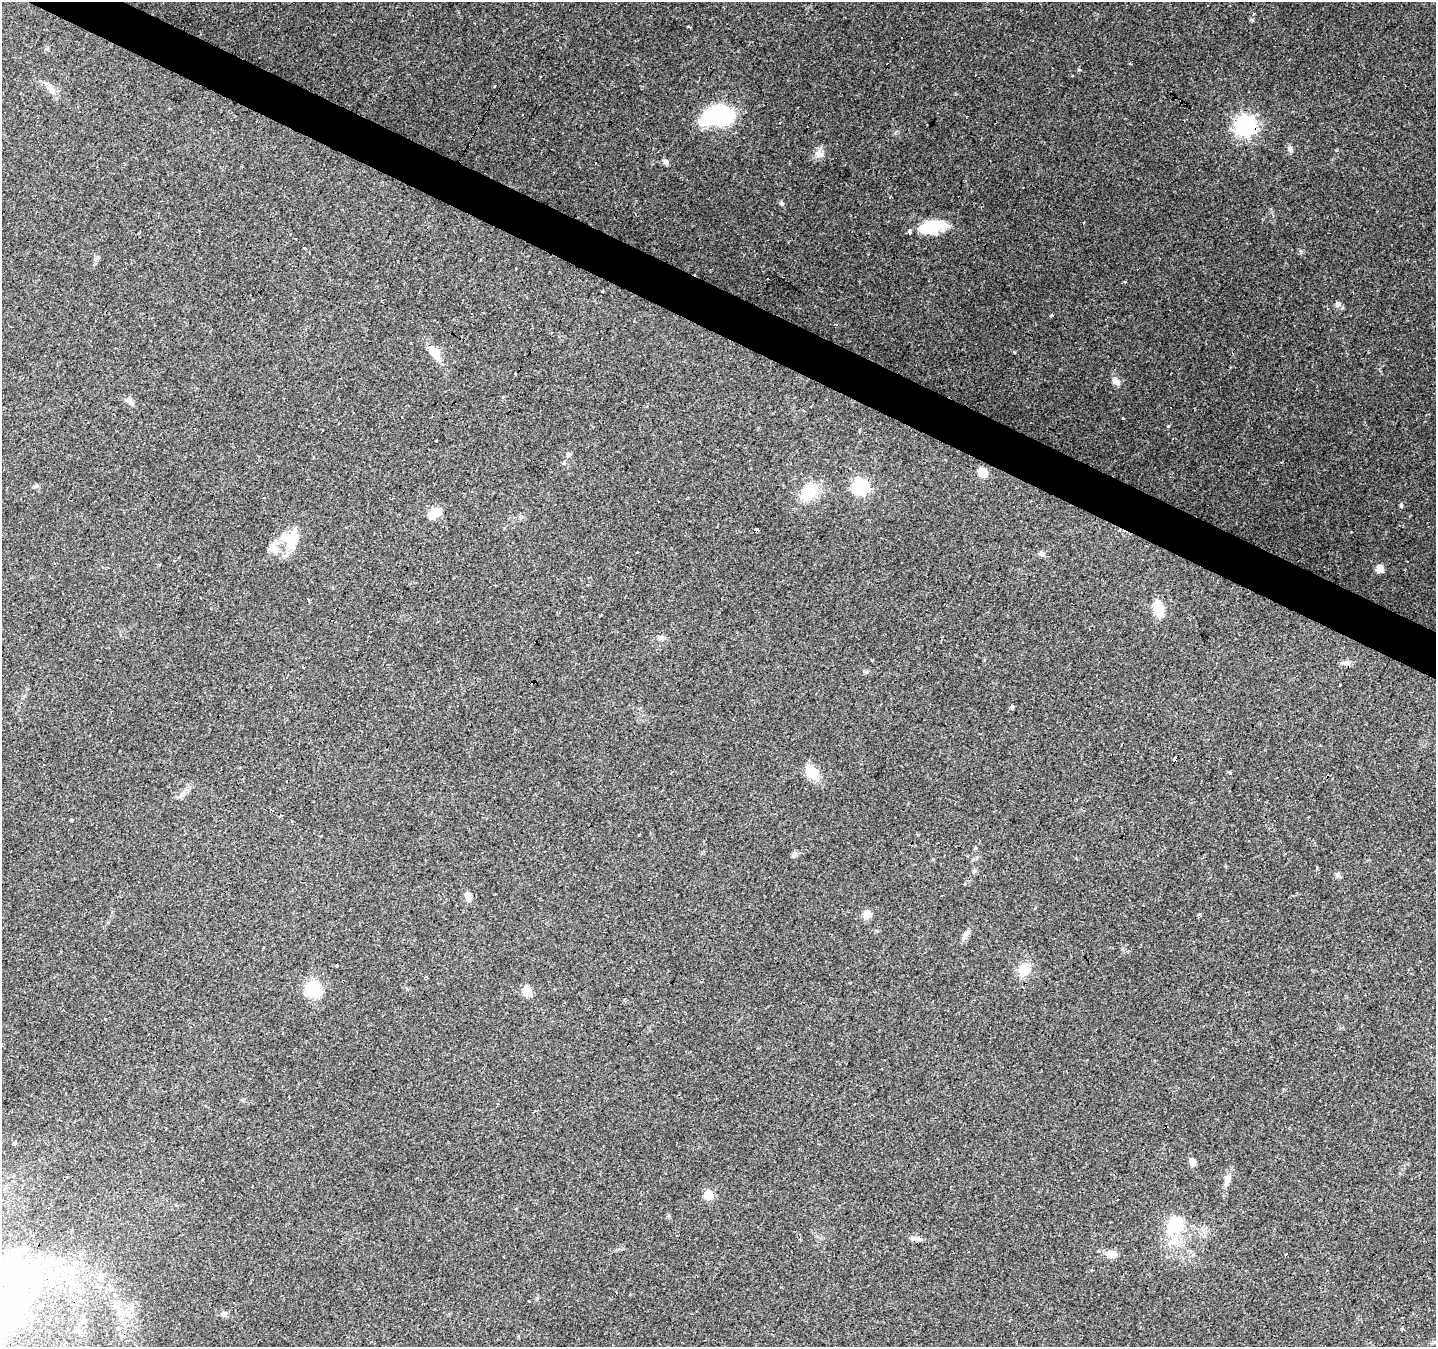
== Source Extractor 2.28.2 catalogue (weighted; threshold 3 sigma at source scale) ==
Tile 11 of 4 x 4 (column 3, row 3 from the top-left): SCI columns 2869-4302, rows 1543-2887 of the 5741 x 5842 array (HDU 1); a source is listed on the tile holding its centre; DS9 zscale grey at full resolution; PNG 1438 x 1349 px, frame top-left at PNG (2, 2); no overlay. Shown black and unused: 3% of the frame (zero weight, under 2 of 3 exposures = <1% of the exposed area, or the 3 px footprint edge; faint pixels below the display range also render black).
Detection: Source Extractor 2.28.2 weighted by HDU 2 'WHT'; one run over the whole footprint, this tile lists its part. Background 0.106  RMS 0.0056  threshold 0.0254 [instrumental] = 3 sigma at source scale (4.5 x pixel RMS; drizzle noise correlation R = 1.50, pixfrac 1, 0.0396/0.0396 arcsec/px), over >= 5 px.
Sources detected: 100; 3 inside a brighter object's white glare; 21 cosmic-ray / hot-pixel residue — not listed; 3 inside a brighter listed object's ellipse — not listed separately; the other 73 listed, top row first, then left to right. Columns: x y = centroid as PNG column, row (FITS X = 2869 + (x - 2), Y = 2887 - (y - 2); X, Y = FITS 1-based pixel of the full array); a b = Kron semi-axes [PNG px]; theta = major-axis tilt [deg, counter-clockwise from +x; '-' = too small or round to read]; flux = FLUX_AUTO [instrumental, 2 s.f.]
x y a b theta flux
1254 14 3 3 - 0.85
688 26 5 2 - 0.61
1130 64 3 2 - 0.97
495 86 3 2 - 0.81
49 87 12 6 -47 3
720 116 27 15 8 67
1245 125 8 8 - 240
702 130 5 4 - 1
1290 149 9 6 -75 1.9
819 154 12 11 - 4
781 203 6 4 -44 0.84
931 227 24 12 11 25
310 253 3 3 - 2
602 291 3 3 - 2.4
1338 304 9 7 49 2
472 314 3 2 - 0.73
1051 315 3 3 - 1.7
1014 352 5 3 - 0.72
435 353 21 10 -58 8.3
1116 381 13 8 -45 3.2
129 401 10 7 -38 2.4
803 410 3 3 - 1.7
1169 426 3 3 - 4.1
568 455 7 6 - 1.2
564 463 6 3 71 0.63
983 473 9 7 -41 11
36 486 7 5 43 0.97
860 486 7 7 - 120
808 492 15 12 57 22
659 502 3 3 - 1.1
1401 505 6 3 74 0.8
434 513 15 10 48 7.6
756 530 5 3 - 6.4
293 540 27 13 74 12
274 549 17 10 -22 6.3
1042 554 8 6 -21 1.9
1380 568 7 7 - 4.3
49 576 3 2 - 0.53
309 599 5 2 - 0.77
1158 610 15 12 81 7.6
660 638 8 6 -14 1.6
1346 663 10 6 9 2.2
1340 684 3 3 - 1.3
1012 707 4 3 - 5.3
1175 759 4 3 - 5.3
812 771 15 12 -51 11
1230 773 3 3 - 1.5
182 794 13 6 43 2.7
271 810 3 2 - 0.94
71 820 4 3 - 0.5
639 835 3 2 - 0.83
794 854 7 6 - 2
1317 867 4 3 - 2.4
1338 875 7 6 - 1.6
468 896 11 6 -81 3.7
867 914 8 7 - 6.1
1199 915 5 3 - 0.86
966 933 15 5 57 2.3
336 965 3 3 - 3.5
1024 970 14 12 72 9.4
314 989 18 16 4 18
527 991 7 5 -53 19
1192 1162 8 6 -68 3.4
1228 1179 13 8 76 3.8
708 1195 6 6 - 20
1175 1224 7 6 - 81
912 1238 9 6 10 1.6
1112 1255 14 10 4 3.9
10 1268 64 39 43 84
101 1278 8 7 - 2.5
529 1301 3 3 - 1.4
128 1314 7 4 19 1.6
223 1314 8 7 - 2
Overlapping masked pixels (flux is a lower limit): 2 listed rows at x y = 1245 125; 1175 759
Isophote crosses this tile's border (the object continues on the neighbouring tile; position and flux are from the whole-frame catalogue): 1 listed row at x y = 10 1268
Unlisted compact peaks at least as high as the median listed source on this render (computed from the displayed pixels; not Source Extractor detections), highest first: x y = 1252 20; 1301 251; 1225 866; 866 672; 974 871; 46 49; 98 257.